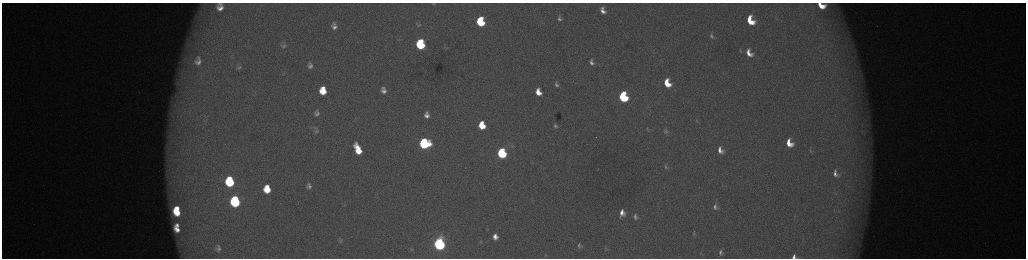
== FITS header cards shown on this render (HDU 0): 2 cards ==
NAXIS1  =                 2048 /fastest changing axis
NAXIS2  =                  512 /next to fastest changing axis

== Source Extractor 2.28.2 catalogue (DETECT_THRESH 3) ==
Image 2048 x 512 px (HDU 0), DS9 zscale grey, zoomed out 1/2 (1 PNG px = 2 x 2 image px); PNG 1028 x 260 px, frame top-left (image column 1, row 511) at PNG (2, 3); no overlay
Background 175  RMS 2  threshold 6.08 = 3 sigma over >= 5 px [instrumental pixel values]
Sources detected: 70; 4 cannot appear on this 1/2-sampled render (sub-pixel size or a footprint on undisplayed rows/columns) and are not listed; the other 66 listed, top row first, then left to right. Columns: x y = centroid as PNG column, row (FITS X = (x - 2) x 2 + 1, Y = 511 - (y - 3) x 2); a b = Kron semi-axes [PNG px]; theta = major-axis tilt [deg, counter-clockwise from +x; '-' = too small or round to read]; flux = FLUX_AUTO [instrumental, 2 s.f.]
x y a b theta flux
434 3 5 3 - 430
220 4 8 4 -8 1200
821 6 8 5 -26 7000
220 8 9 7 -13 3600
603 10 9 6 -71 3300
559 19 4 3 - 910
750 20 10 7 -66 13000
480 22 7 6 - 23000
419 25 5 4 - 620
334 27 5 5 - 1700
712 36 8 4 -65 1100
420 44 7 6 - 37000
283 46 7 5 16 1100
740 51 5 3 - 480
749 53 10 7 -62 4700
198 61 16 12 -89 6500
592 62 5 3 - 1400
310 63 3 2 - 480
310 66 5 4 - 1200
239 67 7 5 37 1000
667 83 8 6 -67 10000
556 84 5 3 - 970
383 90 6 5 - 2200
323 91 7 6 - 10000
538 92 6 5 - 5200
623 97 7 5 -68 41000
317 113 5 4 - 1400
427 115 8 6 -76 2800
696 120 5 3 - 500
482 125 7 5 -73 12000
555 126 4 3 - 790
647 130 4 2 - 240
316 131 7 5 2 980
666 131 6 4 -85 700
863 131 5 4 - 890
424 143 7 7 - 60000
789 143 8 6 -62 7000
512 146 6 4 -50 720
358 149 11 5 -66 11000
720 150 8 6 -62 3100
810 150 8 3 -85 580
502 153 7 5 -72 52000
666 166 4 2 - 470
836 173 10 6 -65 2400
230 181 8 6 -81 36000
309 186 5 4 - 1400
267 189 7 6 - 11000
235 201 8 6 -80 62000
715 207 8 6 -79 1700
177 208 4 3 - 4600
177 212 7 5 -37 10000
622 213 6 5 - 3100
635 217 5 3 - 1000
177 225 4 3 - 1600
177 229 6 4 -43 3700
694 233 4 3 - 320
495 237 7 6 - 3200
341 241 6 5 - 810
439 244 7 6 - 130000
579 246 5 4 - 1000
218 248 9 7 -79 2000
605 248 4 2 - 320
411 249 6 4 86 500
721 252 6 4 -81 1200
546 255 3 2 - 250
794 257 4 4 - 1500
At the frame edge (FLAGS 8, measured only in part): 3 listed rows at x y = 434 3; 821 6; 794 257
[4 sub-pixel or undisplayed-footprint detections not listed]